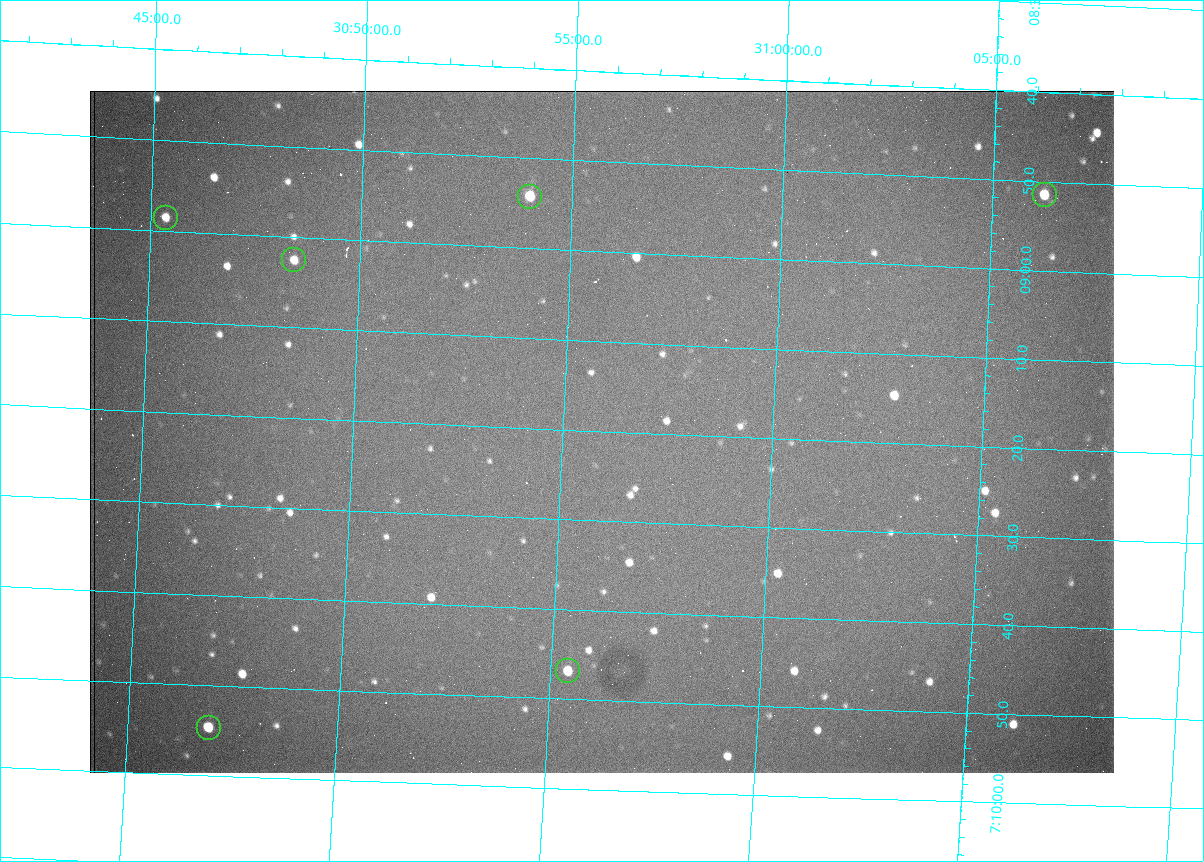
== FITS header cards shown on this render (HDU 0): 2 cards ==
NAXIS1  =                 1024 /fastest changing axis
NAXIS2  =                  682 /next to fastest changing axis

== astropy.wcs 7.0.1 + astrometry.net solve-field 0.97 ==
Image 1024 x 682 px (HDU 0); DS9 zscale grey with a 90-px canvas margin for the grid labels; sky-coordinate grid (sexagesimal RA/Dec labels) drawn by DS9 from the SOLVED WCS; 6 Tycho-2 reference stars matched to detected sources circled (green)
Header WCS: RA---TAN/DEC--TAN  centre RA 07:09:20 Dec +30:56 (107.33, +30.93 deg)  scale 1.44 arcsec/px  FOV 24.5' x 16.3'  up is -93 deg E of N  parity flipped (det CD > 0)
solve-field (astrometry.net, Tycho-2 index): VERIFIED the header's WCS against the Tycho-2 star catalogue (6 matches, 0 conflicts) and refined it, rather than solving blind
Solved WCS: RA---TAN-SIP/DEC--TAN-SIP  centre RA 07:09:20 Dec +30:56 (107.33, +30.93 deg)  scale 1.43 arcsec/px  FOV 24.4' x 16.3'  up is -93 deg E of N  parity flipped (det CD > 0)
The solver's refit moves the header's centre by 2.9 arcsec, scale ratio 0.9957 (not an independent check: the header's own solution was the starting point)
Tycho-2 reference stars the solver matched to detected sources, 6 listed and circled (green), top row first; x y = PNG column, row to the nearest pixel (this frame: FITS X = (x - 90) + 1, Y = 682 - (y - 91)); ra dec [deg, ICRS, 3 dp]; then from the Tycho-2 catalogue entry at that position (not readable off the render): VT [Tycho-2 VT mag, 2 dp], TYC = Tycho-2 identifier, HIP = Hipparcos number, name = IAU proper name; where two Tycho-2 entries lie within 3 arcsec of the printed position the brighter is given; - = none
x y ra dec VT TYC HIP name
1045 195 107.215 +31.104 11.64 2438-821-1 - -
530 197 107.226 +30.900 10.76 2438-883-1 - -
166 218 107.244 +30.756 12.13 2438-718-1 - -
294 260 107.261 +30.807 12.26 2438-856-1 - -
568 671 107.445 +30.924 11.38 2438-1056-1 - -
209 728 107.478 +30.782 11.68 2438-545-1 - -